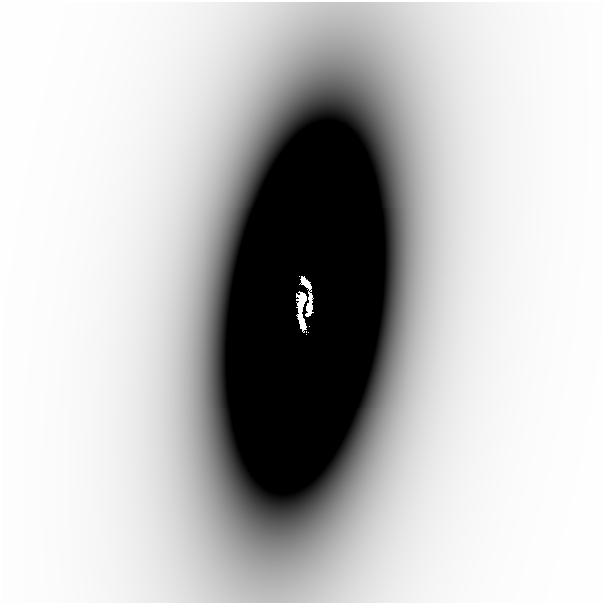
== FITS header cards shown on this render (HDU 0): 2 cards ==
NAXIS1  =                  601
NAXIS2  =                  601

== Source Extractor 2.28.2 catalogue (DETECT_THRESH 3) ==
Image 601 x 601 px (HDU 0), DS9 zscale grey, 1 PNG px = 1 image px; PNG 605 x 605 px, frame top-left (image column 1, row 601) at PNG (2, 2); no overlay
Background -8.70e-06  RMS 3.6e-06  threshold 1.08e-05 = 3 sigma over >= 5 px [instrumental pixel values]
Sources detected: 5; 2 with non-positive FLUX_AUTO (blend fragments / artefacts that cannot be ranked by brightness) are not listed; the other 3 listed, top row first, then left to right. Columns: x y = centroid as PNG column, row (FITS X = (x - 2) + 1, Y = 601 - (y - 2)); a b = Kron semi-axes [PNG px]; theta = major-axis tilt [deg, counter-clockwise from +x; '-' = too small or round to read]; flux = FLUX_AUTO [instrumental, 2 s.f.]
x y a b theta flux
306 284 11 5 -51 0.82
302 303 17 6 79 1.4
301 319 16 4 -76 1.4
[2 non-positive-flux detections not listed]